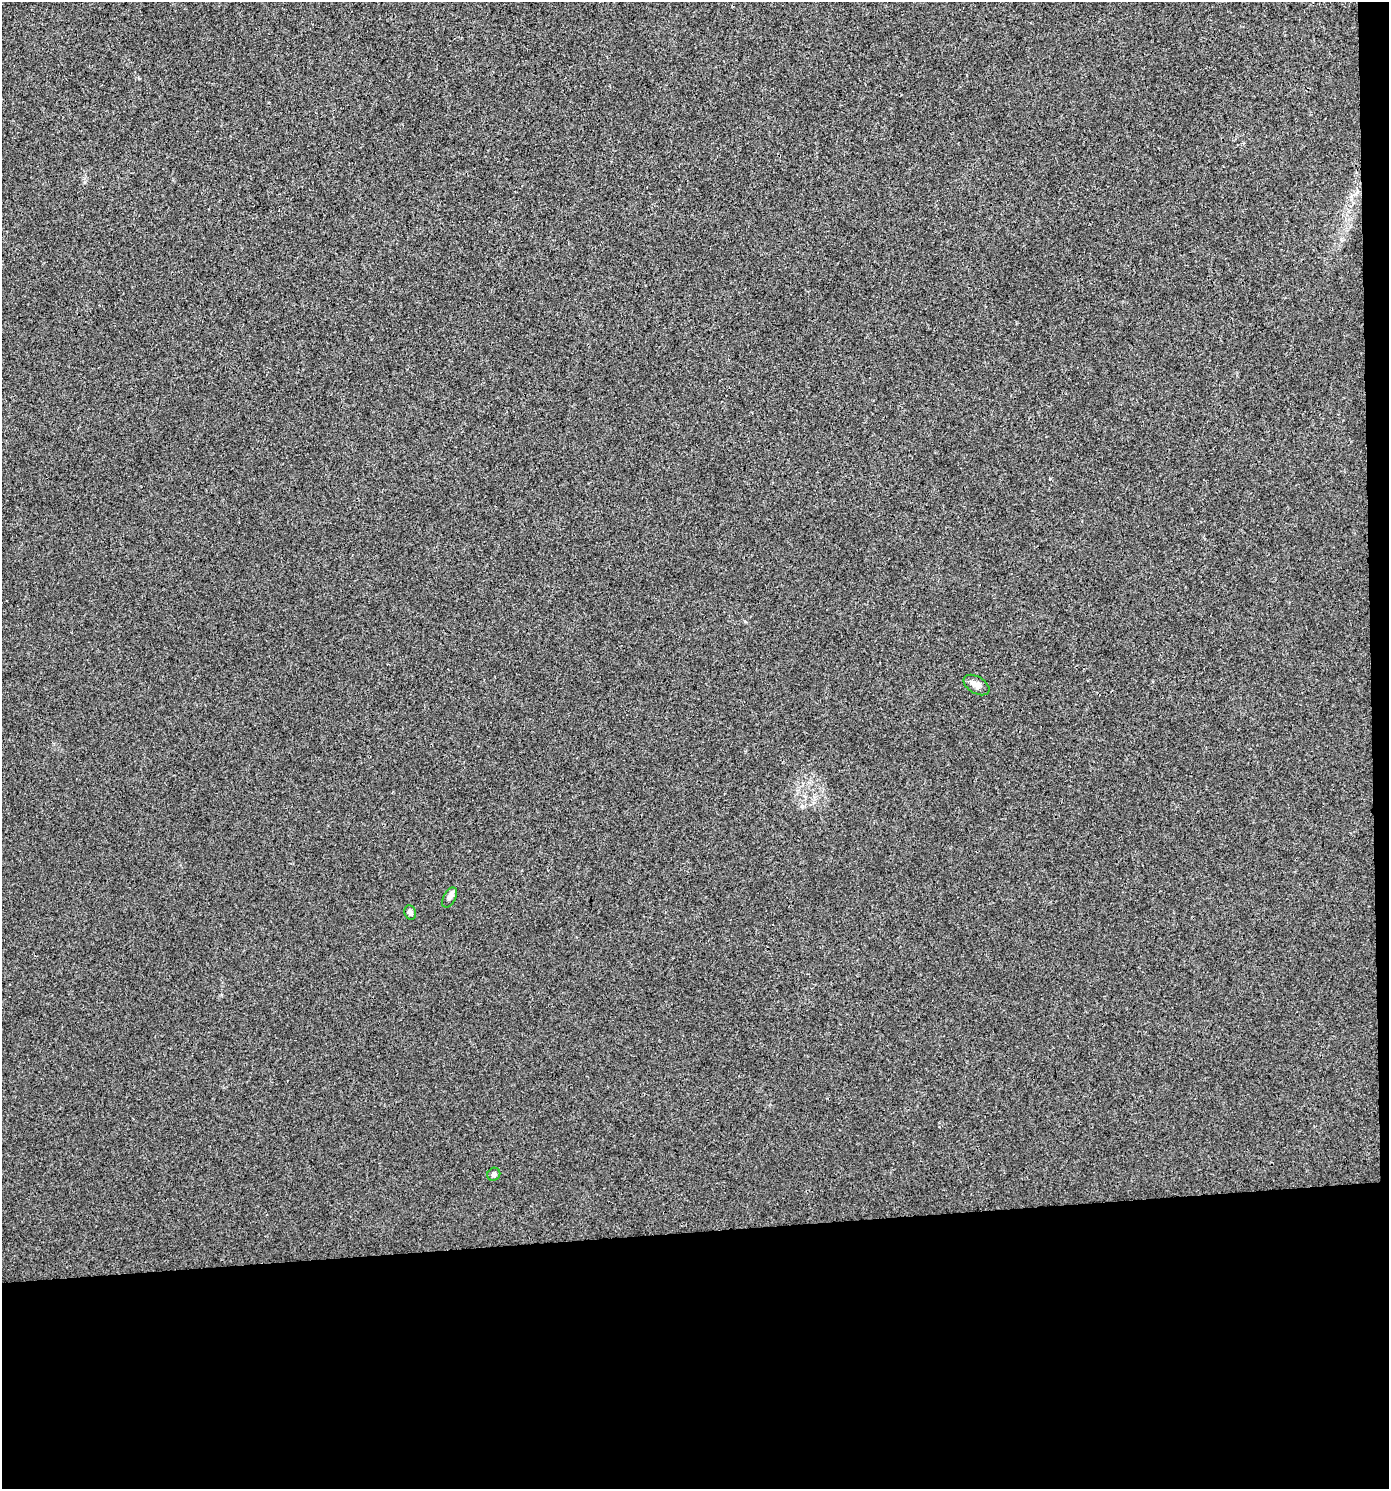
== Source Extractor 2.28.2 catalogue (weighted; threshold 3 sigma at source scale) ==
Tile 9 of 3 x 3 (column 3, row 3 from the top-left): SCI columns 2818-4204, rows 1-1487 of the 4206 x 4461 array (HDU 1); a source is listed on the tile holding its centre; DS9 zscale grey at full resolution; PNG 1391 x 1491 px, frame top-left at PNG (2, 2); each listed source drawn as its Kron ellipse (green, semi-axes under 4 px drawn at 4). Shown black and unused: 18% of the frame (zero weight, under 3 of 4 exposures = <1% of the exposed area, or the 3 px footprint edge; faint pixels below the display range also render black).
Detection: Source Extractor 2.28.2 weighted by HDU 2 'WHT'; one run over the whole footprint, this tile lists its part. Background 0.00179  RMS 0.0027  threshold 0.012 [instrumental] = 3 sigma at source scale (4.5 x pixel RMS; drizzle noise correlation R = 1.50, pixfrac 1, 0.0396/0.0396 arcsec/px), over >= 5 px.
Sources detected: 4; all 4 listed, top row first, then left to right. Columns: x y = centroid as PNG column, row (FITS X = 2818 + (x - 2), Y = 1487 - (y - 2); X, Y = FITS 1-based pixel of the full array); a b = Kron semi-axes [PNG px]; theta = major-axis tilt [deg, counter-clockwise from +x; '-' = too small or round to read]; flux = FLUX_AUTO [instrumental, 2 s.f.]
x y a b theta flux
976 685 14 8 -31 1.6
449 898 11 6 61 0.93
410 912 7 5 -68 0.81
494 1174 7 6 - 0.75